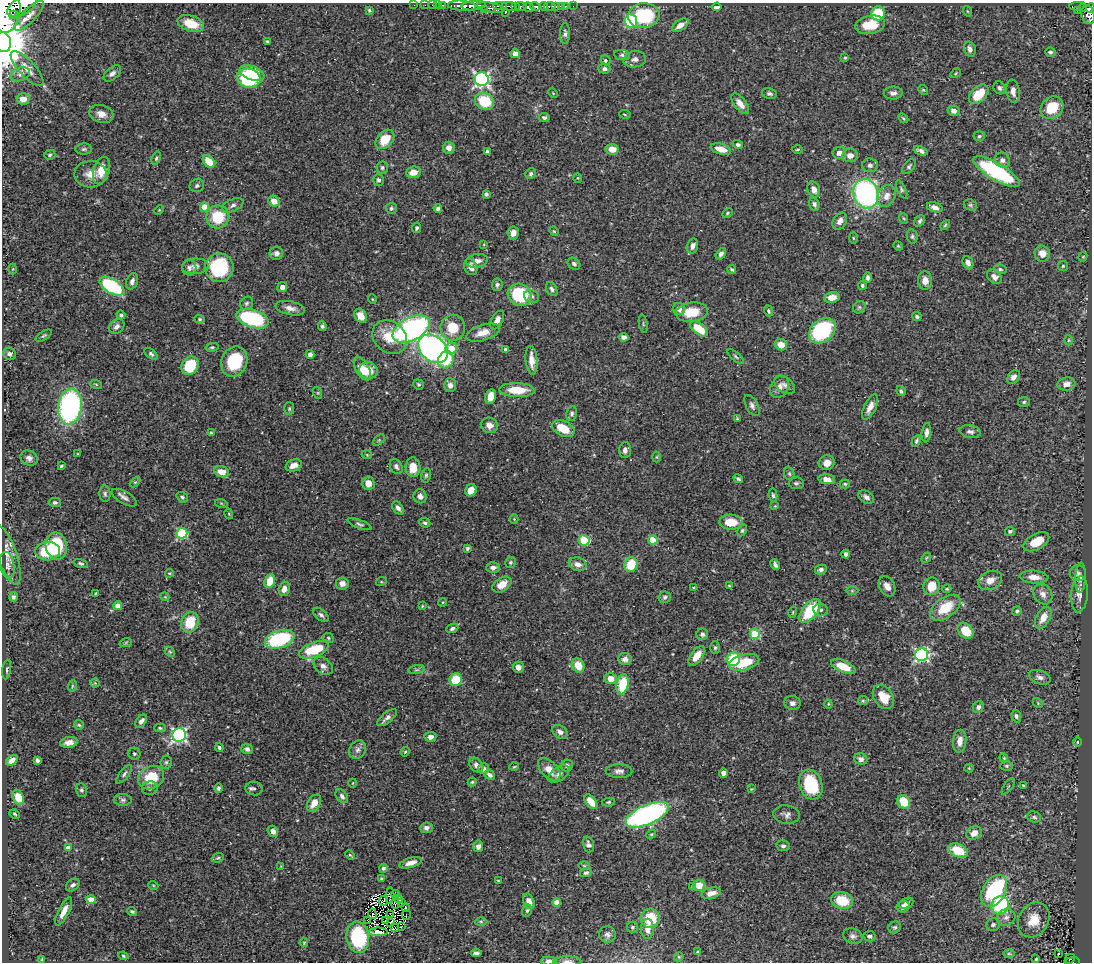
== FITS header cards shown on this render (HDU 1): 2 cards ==
NAXIS1  =                 1090
NAXIS2  =                  960

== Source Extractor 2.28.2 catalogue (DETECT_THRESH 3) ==
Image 1090 x 960 px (HDU 1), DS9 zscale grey, 1 PNG px = 1 image px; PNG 1094 x 964 px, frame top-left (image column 1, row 960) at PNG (2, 3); each listed source drawn as its Kron ellipse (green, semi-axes under 4 px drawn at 4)
Background 0.444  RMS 0.021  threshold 0.062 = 3 sigma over >= 5 px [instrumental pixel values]
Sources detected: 476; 4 with non-positive FLUX_AUTO (blend fragments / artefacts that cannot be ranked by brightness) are neither listed nor drawn; the other 472 listed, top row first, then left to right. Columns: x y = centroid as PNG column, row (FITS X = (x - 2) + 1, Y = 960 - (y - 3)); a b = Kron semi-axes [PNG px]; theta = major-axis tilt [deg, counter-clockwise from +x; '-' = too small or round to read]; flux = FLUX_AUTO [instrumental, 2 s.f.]
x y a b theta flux
414 5 2 2 - 7.5
425 5 2 2 - 6.8
432 5 2 2 - 6.4
438 5 2 2 - 4.7
443 5 3 2 - 11
22 6 16 8 28 1200
462 6 14 5 -5 550
474 6 12 4 5 480
500 6 7 3 0 140
509 6 7 3 -9 170
516 6 3 3 - 49
521 6 6 3 -2 110
535 6 5 3 - 150
543 6 4 3 - 140
550 6 6 3 9 210
556 6 4 3 - 130
562 6 3 2 - 34
565 6 3 3 - 21
573 6 2 2 - 2.6
1077 6 8 3 2 82
528 7 5 4 - 390
717 7 5 4 - 6.7
1083 7 4 3 - 37
491 8 14 4 -11 190
1090 8 5 3 - 140
484 9 3 2 - 33
369 10 3 3 - 1.7
7 11 22 13 83 3100
967 11 5 3 - 1.3
1077 11 2 2 - 4.6
505 13 3 2 - 8.7
878 13 7 7 - 43
13 15 4 2 - 180
1088 15 10 6 -75 290
29 16 19 6 46 12
644 16 15 12 6 94
631 21 6 6 - 110
191 23 13 8 -18 30
680 25 9 5 34 11
870 25 15 9 9 32
565 34 10 5 90 4.1
3 42 10 7 -78 4700
267 42 4 3 - 2.4
970 49 8 5 -77 6.4
1050 52 5 4 - 3.1
515 54 4 4 - 16
622 55 8 5 -11 3
845 58 4 4 - 1.5
635 59 11 8 8 6.5
605 60 5 4 - 2.1
27 68 22 8 -47 15
604 69 6 5 - 4.1
112 73 10 6 41 6.3
252 73 13 7 -20 46
956 73 6 3 33 1.4
20 74 10 6 20 5.3
249 78 12 9 -14 98
482 79 7 7 - 350
999 88 7 5 -60 3.6
923 90 5 4 - 1.8
1013 91 12 6 -82 8.6
553 93 5 3 - 0.99
893 93 9 6 2 5.6
769 94 7 5 -11 3.5
979 94 11 7 45 35
23 99 6 5 - 11
485 101 10 8 -27 55
740 104 12 6 -53 12
1052 108 12 10 43 41
954 111 6 5 - 5.7
101 114 12 8 -18 11
625 114 6 3 -10 1.4
544 118 5 4 - 3.1
903 118 6 3 -45 1.7
979 136 6 4 7 2.2
385 139 11 7 49 32
738 145 5 4 - 3.4
449 148 6 6 - 8.3
84 149 8 5 2 3.1
612 149 6 5 - 14
721 149 10 5 -15 17
797 149 5 3 - 1.5
487 151 3 3 - 2.4
921 151 7 4 -24 4.4
839 153 7 6 - 8.3
50 155 5 5 - 2.7
850 155 8 7 - 8.8
156 158 7 3 72 2.1
1002 160 7 7 - 6.2
209 162 7 5 -48 21
870 165 7 7 - 4.8
909 166 9 5 48 3
382 168 6 6 - 3.2
101 171 14 8 74 23
413 172 7 5 7 17
997 172 26 8 -31 150
90 174 16 13 1 17
531 174 6 5 - 3.1
578 178 5 3 - 1.3
378 180 6 5 - 3.7
197 186 7 6 - 3.4
814 189 8 6 -68 9.2
902 189 10 4 -65 2.6
866 193 15 12 -72 270
486 194 4 3 - 2.5
886 196 11 8 64 12
274 201 6 5 - 17
814 204 7 5 -69 4
233 205 11 6 24 5.3
970 205 7 5 -21 2.5
205 207 4 4 - 29
935 207 8 5 -17 6.9
391 208 5 5 - 2.8
438 208 4 3 - 3.4
159 210 5 4 - 1.3
727 213 5 4 - 1.9
218 217 11 11 - 49
903 218 5 3 - 1.5
840 221 9 6 58 7.2
920 221 6 4 52 2.6
945 225 6 3 46 1.7
416 228 5 4 - 2.9
554 231 5 4 - 1.4
513 233 6 5 - 9.2
912 236 7 5 -77 2.8
853 238 5 3 - 1.5
484 244 4 2 - 0.91
693 246 8 5 77 6.5
898 246 5 4 - 1.5
276 253 7 6 - 6.2
721 254 6 4 55 4.4
1042 254 8 7 - 12
1083 257 5 4 - 1.5
477 261 11 6 11 8.4
968 263 7 5 -66 6.4
574 264 7 5 -37 3.5
195 266 13 7 3 7.3
1063 266 5 5 - 1.9
471 267 8 6 -66 8.4
189 268 8 7 - 4
219 268 14 14 - 98
13 269 5 3 - 1.3
732 269 5 3 - 2.3
1000 269 6 4 -9 2.3
994 277 8 6 -45 6.8
868 278 5 4 - 3.8
132 281 8 5 72 5.9
925 281 9 7 -86 11
497 285 6 5 - 3.3
862 285 4 4 - 2.4
112 286 14 7 -31 130
282 287 5 4 - 9.1
552 289 7 5 -63 4.1
520 295 12 11 - 78
532 296 7 6 - 3.8
832 297 8 5 12 14
372 299 5 3 - 1.1
247 303 7 6 - 3
859 307 7 5 44 2.9
290 308 15 6 -12 9
679 309 6 5 - 7.6
768 311 5 4 - 2.1
692 312 16 9 8 34
121 315 4 4 - 2.7
361 316 8 6 -57 12
917 317 4 4 - 2.6
253 318 17 9 -17 140
199 319 5 4 - 1.8
497 320 10 5 61 7.6
643 324 9 3 -79 1.9
117 326 8 6 39 5.6
322 326 5 4 - 2.8
453 328 13 12 - 34
411 329 20 11 27 330
699 329 10 5 -37 35
822 331 15 11 40 130
483 333 17 8 17 15
44 336 9 3 32 2.3
390 337 19 15 -43 36
624 337 5 4 - 5.6
1069 340 5 3 - 1.3
781 345 6 5 - 15
212 347 6 4 13 2.1
451 348 6 5 - 27
433 349 16 12 -40 430
506 349 4 3 - 4.7
9 354 6 6 - 4.7
151 354 8 4 -41 3
310 354 4 4 - 5.6
736 357 10 4 -41 2.7
446 360 9 7 64 46
532 360 14 6 -85 14
234 362 15 12 68 64
190 366 10 8 56 60
362 369 13 6 -61 21
368 371 9 8 - 26
1013 377 7 5 53 7.7
96 384 6 4 -20 1.6
418 384 5 5 - 2.1
1067 384 9 6 10 9.2
450 385 7 6 - 5.7
785 385 12 7 -38 5.9
780 387 11 9 60 9.4
517 390 18 7 -1 30
901 391 5 4 - 2.9
318 393 6 4 -72 1.8
491 397 7 5 79 14
1024 402 6 5 - 2.6
752 406 11 6 -62 5.2
70 407 18 11 82 280
870 407 14 6 64 11
289 409 6 5 - 2.2
572 414 7 5 77 3.4
737 419 3 3 - 1.7
489 425 8 7 - 10
563 428 12 7 -27 25
970 432 11 6 -9 5.4
211 433 4 3 - 2
926 433 10 4 83 6.1
379 440 7 4 45 2
916 441 6 4 61 2.7
625 450 8 6 85 5.5
78 454 3 3 - 1.4
367 455 5 3 - 1.1
657 457 5 3 - 1.4
29 458 9 7 -28 5.6
827 463 8 7 - 12
294 465 8 6 19 10
61 466 4 3 - 1.6
396 466 8 6 -59 4
413 467 10 7 -87 19
222 472 7 5 -17 14
789 474 6 5 - 2.3
426 475 7 5 80 2.5
738 479 5 4 - 2.5
827 479 8 5 -5 9.4
135 482 6 4 44 1.6
368 483 7 6 - 10
796 483 7 6 - 3.2
845 484 5 4 - 1.9
471 490 6 5 - 13
105 494 8 5 -88 3.2
773 495 7 4 -82 2.5
420 496 7 6 - 6.3
182 497 6 5 - 2.6
866 497 8 6 -33 5.6
124 498 14 6 -30 5.9
55 502 6 4 -3 2.6
221 503 6 4 -18 1.6
775 506 4 4 - 1.2
398 508 7 5 -53 5
229 514 5 3 - 1.4
514 519 4 4 - 1.3
731 522 12 7 -4 28
425 523 6 4 -23 3
359 524 13 4 -21 3.1
742 530 6 4 63 2
1010 531 5 4 - 3.2
182 533 5 5 - 110
584 540 5 5 - 84
653 540 4 4 - 39
1036 542 14 8 29 25
56 546 14 10 -77 54
467 548 4 4 - 2.5
48 551 12 9 5 67
846 554 4 4 - 3.9
7 555 31 9 -72 18
926 558 5 4 - 1.7
510 562 5 5 - 2.2
81 563 7 4 -17 2.3
578 564 9 6 -16 8.6
775 564 6 3 -62 3.8
7 565 14 7 -79 6.7
631 565 7 6 - 45
493 568 7 5 1 5.8
821 569 6 5 - 4.7
169 573 4 4 - 1.5
1078 573 8 8 - 4.3
1034 577 14 6 -4 14
1080 577 15 5 88 4.6
990 580 12 9 25 13
270 581 7 5 68 23
381 582 5 3 - 1.4
342 584 6 6 - 9.2
502 584 10 6 33 17
729 586 3 3 - 1.3
887 586 11 7 -60 9.4
932 586 9 8 - 26
694 587 4 2 - 1.1
284 589 7 5 75 8.6
947 589 4 3 - 1.6
852 591 6 4 1 2.1
95 593 3 2 - 1.3
1043 594 11 9 -55 9.6
1079 594 18 8 85 10
13 597 5 4 - 3
165 597 4 3 - 1.2
665 597 6 5 - 2.9
443 602 4 3 - 1.3
118 606 4 4 - 20
422 606 4 3 - 1.2
945 608 17 10 36 42
820 610 7 6 - 3.4
810 611 14 7 50 72
1017 611 5 4 - 2.6
793 612 5 3 - 1.3
321 615 9 5 -41 4
1043 618 12 7 62 16
190 622 10 8 70 37
452 628 6 4 24 3.2
966 631 9 6 -46 35
702 634 6 5 - 3.9
755 634 5 5 - 62
328 638 6 4 -24 1.9
280 639 15 8 16 130
126 642 6 4 20 1.9
715 648 6 5 - 2.4
314 650 16 7 21 68
170 652 6 4 -44 2.1
921 655 6 6 - 240
697 656 11 6 54 17
625 659 6 6 - 7.5
733 659 7 6 - 55
744 662 15 8 15 50
578 665 7 6 - 22
323 666 10 7 -36 6.8
843 666 13 6 -22 29
518 667 6 5 - 6.5
7 669 10 3 82 2.4
417 670 8 4 8 2.2
1040 677 11 6 -21 5.7
611 679 6 5 - 14
456 680 6 6 - 42
95 683 4 4 - 1.4
623 684 10 6 79 57
72 686 6 3 72 1.5
883 697 13 9 -56 29
863 701 5 4 - 2
792 703 8 7 - 5.5
1038 703 5 4 - 1.6
828 704 4 4 - 1.3
978 707 6 5 - 4
1016 716 6 4 -71 3.3
387 718 12 5 39 6.5
141 721 7 5 52 6
79 725 5 5 - 2
160 728 5 4 - 2.1
560 732 8 6 -35 5.7
179 735 7 6 - 300
430 737 6 5 - 6.5
960 741 11 6 84 9.7
69 742 9 5 9 8.1
1077 742 5 3 - 1.3
219 747 4 3 - 2.4
247 749 5 5 - 4.8
358 750 10 8 59 6.3
405 752 5 4 - 1.6
134 754 6 6 - 2.8
1004 758 4 3 - 1.2
861 759 7 5 -27 5.7
12 760 6 4 34 7.1
37 760 4 3 - 3
166 762 6 5 - 3.1
476 765 8 6 -49 5.7
567 765 6 6 - 2.9
1007 766 6 4 0 2.3
514 767 5 3 - 1.3
969 768 4 4 - 1.3
484 769 5 5 - 4.8
549 769 13 8 -45 16
619 771 13 7 -1 6.5
723 773 5 4 - 5.8
124 774 11 4 52 3.6
559 774 12 6 33 5.9
489 775 6 4 -40 4.4
151 778 14 11 29 41
472 782 4 4 - 1.7
353 783 4 2 - 0.98
811 785 15 11 -72 62
1008 786 9 2 54 1.4
1023 786 4 4 - 1.4
150 788 8 6 10 3.6
218 788 5 4 - 2.9
254 788 8 7 - 3.8
751 789 4 3 - 1.1
81 790 7 5 -68 2.6
342 796 7 5 -52 4.5
18 797 8 5 -66 18
123 800 9 6 0 3.6
591 802 8 5 -51 19
608 802 7 4 8 2.1
904 802 7 6 - 31
314 803 9 6 58 15
15 814 5 3 - 1.7
647 815 23 9 23 350
787 815 13 9 -7 6.6
1034 817 7 5 -19 3
426 828 6 5 - 4.9
273 831 6 5 - 7.5
974 833 8 6 30 9.8
651 834 5 4 - 1.7
588 844 8 5 -73 4.7
478 846 6 5 - 5.8
783 846 7 5 -11 3.7
68 848 4 4 - 12
958 850 10 6 -24 38
350 855 5 4 - 1.8
218 858 6 4 21 2
411 863 12 5 17 9.6
281 866 3 2 - 0.91
584 866 6 4 -1 1.9
383 868 4 4 - 3.2
586 873 6 4 14 3.1
381 879 3 3 - 1.8
498 881 4 3 - 1.5
73 885 7 5 37 4.1
153 885 5 3 - 1.3
699 885 6 5 - 18
693 887 4 4 - 3.3
994 891 17 11 59 130
711 893 10 5 16 10
395 894 4 2 - 1.2
390 896 8 3 86 3.9
91 899 4 4 - 19
399 899 4 3 - 1.7
842 900 11 8 -14 41
384 901 5 2 - 2.3
529 901 8 5 -66 11
557 902 4 4 - 17
395 903 5 2 - 2.2
402 903 3 2 - 0.59
906 903 7 5 23 6.3
1000 905 9 8 - 94
903 907 7 5 22 6.9
406 908 2 2 - 1.4
527 910 6 5 - 2.5
64 911 15 5 63 12
132 912 5 4 - 2.1
372 914 5 2 - 0.54
390 914 3 2 - 1
406 915 5 2 - 1.7
1006 917 9 8 - 6.3
650 918 10 9 - 44
386 920 3 2 - 1.2
1034 920 18 14 58 26
367 921 3 2 - 0.95
481 921 6 4 -1 2
391 923 4 2 - 3
993 925 7 6 - 3.6
401 927 2 2 - 0.89
632 927 5 5 - 2.4
895 927 6 5 - 2.6
395 928 3 2 - 0.8
647 929 10 6 -89 11
378 932 9 4 0 7.8
607 934 8 8 - 5.3
853 936 10 7 -22 5.2
869 936 6 5 - 4.2
358 937 16 11 -82 91
304 943 4 4 - 1.2
697 951 3 3 - 1.3
476 953 5 4 - 4.3
1058 953 3 2 - 2.1
1009 954 6 4 0 1.8
123 956 5 4 - 1.5
679 957 5 4 - 1.5
42 959 4 2 - 0.93
1036 959 4 3 - 1.6
1070 959 5 3 - 17
549 961 8 4 2 6.8
567 961 14 5 0 5.9
1072 962 7 3 7 46
At the frame edge (FLAGS 8, measured only in part): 7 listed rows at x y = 22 6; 1090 8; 7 11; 3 42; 549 961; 567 961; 1072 962
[4 non-positive-flux detections neither listed nor drawn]